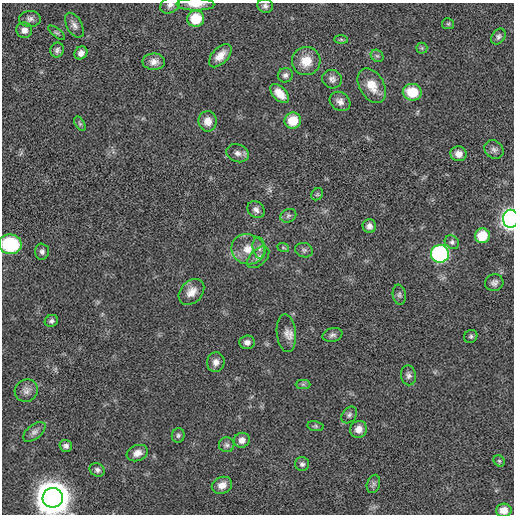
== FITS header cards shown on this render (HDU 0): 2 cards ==
NAXIS1  =                  512
NAXIS2  =                  512

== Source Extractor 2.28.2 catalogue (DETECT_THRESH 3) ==
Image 512 x 512 px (HDU 0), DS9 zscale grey, 1 PNG px = 1 image px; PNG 516 x 516 px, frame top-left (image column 1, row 512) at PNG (2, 3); each listed source drawn as its Kron ellipse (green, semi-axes under 4 px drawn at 4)
Background 1.28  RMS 16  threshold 48.6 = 3 sigma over >= 5 px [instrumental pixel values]
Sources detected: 73; all 73 listed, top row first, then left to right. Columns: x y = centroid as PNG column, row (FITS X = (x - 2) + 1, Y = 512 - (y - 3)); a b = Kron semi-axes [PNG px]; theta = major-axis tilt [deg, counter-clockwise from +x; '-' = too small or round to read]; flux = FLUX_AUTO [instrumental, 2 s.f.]
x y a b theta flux
195 4 19 6 -1 1.1e+04
170 5 10 7 29 4.6e+03
265 6 8 7 - 3.3e+03
30 19 11 8 1 4.5e+03
196 19 8 8 - 3.3e+04
448 24 6 5 - 1.5e+03
74 25 13 7 -61 5.4e+03
24 30 8 7 - 6.4e+03
57 33 10 4 -40 2.1e+03
498 36 8 6 56 3.1e+03
341 39 7 4 -1 1.7e+03
422 48 5 5 - 1.6e+03
57 50 7 6 - 3.1e+03
81 53 7 6 - 5.7e+03
220 56 14 8 46 1.1e+04
377 56 7 5 -41 2.4e+03
306 61 14 14 - 1.9e+04
154 62 11 8 -1 7.1e+03
285 75 7 7 - 3.5e+03
332 79 10 9 - 4.8e+03
372 86 19 12 -60 1.7e+04
412 92 9 8 - 3.2e+04
280 94 11 6 -46 1.3e+04
340 101 11 9 -37 6.3e+03
208 121 10 9 - 1.0e+04
293 121 8 8 - 2.3e+04
80 124 8 4 -58 2.2e+03
494 150 10 8 -39 4.6e+03
238 153 11 9 -19 5.5e+03
459 154 8 7 - 7.7e+03
317 194 6 5 - 1.7e+03
256 210 9 7 -38 4.5e+03
288 216 8 6 26 2.8e+03
511 219 9 7 89 5.1e+05
369 226 7 6 - 4.7e+03
482 236 7 7 - 2.9e+04
452 242 7 6 - 2.8e+03
10 244 11 10 - 7.3e+04
283 247 6 4 -20 1.4e+03
259 248 11 6 -81 4.4e+03
248 249 17 15 -19 1.8e+04
304 250 9 7 -16 3.2e+03
42 252 8 7 - 3.6e+03
440 254 9 9 - 2.2e+05
258 257 13 8 43 5.6e+03
494 283 9 8 - 4.4e+03
191 292 15 11 47 1.1e+04
399 295 10 6 -81 3.0e+03
51 321 7 6 - 2.9e+03
286 333 19 9 -85 8.7e+03
332 335 10 6 13 3.4e+03
471 336 7 6 - 2.2e+03
247 342 8 6 2 4.9e+03
216 362 10 8 82 6.1e+03
408 375 10 7 -80 4.1e+03
303 384 7 4 -1 2.0e+03
26 391 12 11 - 6.3e+03
349 415 9 6 51 3.0e+03
315 426 8 5 -10 1.9e+03
359 429 8 8 - 7.9e+03
34 432 13 7 38 4.9e+03
178 435 7 6 - 2.4e+03
242 440 8 7 - 6.6e+03
227 445 8 7 - 3.3e+03
66 446 6 6 - 3.7e+03
137 453 11 8 19 7.4e+03
499 461 6 5 - 1.5e+03
302 464 7 7 - 3.0e+03
97 470 8 6 -25 3.3e+03
373 484 9 6 72 3.0e+03
222 485 10 8 20 8.7e+03
53 498 10 10 - 3.9e+06
504 510 8 6 3 9.8e+03
At the frame edge (FLAGS 8, measured only in part): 6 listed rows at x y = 195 4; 170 5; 511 219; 10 244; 53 498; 504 510